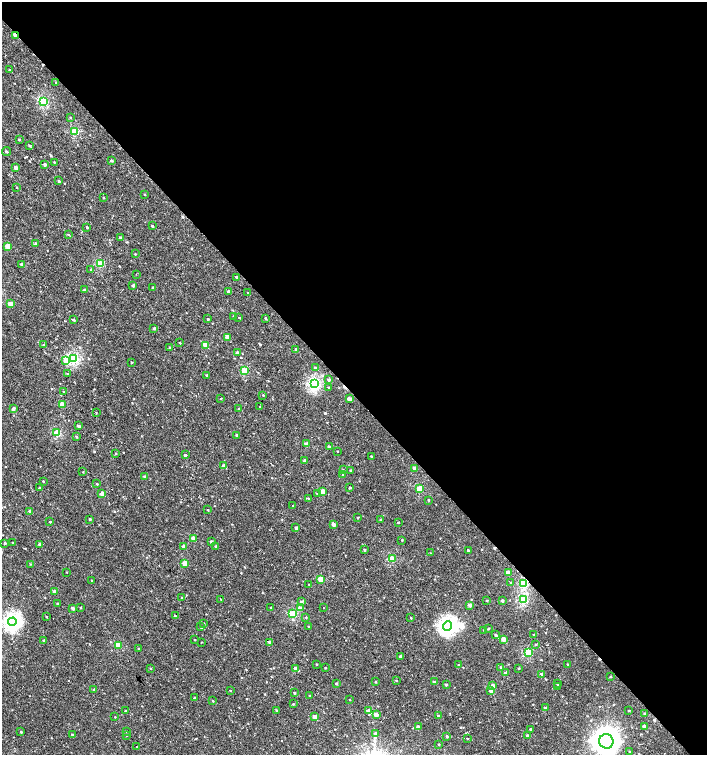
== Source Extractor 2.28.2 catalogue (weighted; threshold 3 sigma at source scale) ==
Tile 8 of 4 x 4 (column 4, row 2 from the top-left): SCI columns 4481-5890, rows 3011-4515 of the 6043 x 6058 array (HDU 1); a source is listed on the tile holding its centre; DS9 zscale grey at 2 x 2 block average (1 PNG px = mean of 2 x 2 image px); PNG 709 x 757 px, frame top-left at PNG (2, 2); each listed source drawn as its Kron ellipse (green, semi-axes under 4 px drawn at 4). Shown black and unused: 52% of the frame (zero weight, under 2 of 3 exposures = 2% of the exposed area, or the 3 px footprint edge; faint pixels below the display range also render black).
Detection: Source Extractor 2.28.2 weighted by HDU 2 'WHT'; one run over the whole footprint, this tile lists its part. Background -4.39e-05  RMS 0.0026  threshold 0.0116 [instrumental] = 3 sigma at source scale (4.5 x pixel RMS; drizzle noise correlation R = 1.50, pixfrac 1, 0.0396/0.0396 arcsec/px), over >= 5 px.
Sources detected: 225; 3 inside a brighter object's white glare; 4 cosmic-ray / hot-pixel residue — neither listed nor drawn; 1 inside a brighter listed object's ellipse — not listed separately; the other 217 listed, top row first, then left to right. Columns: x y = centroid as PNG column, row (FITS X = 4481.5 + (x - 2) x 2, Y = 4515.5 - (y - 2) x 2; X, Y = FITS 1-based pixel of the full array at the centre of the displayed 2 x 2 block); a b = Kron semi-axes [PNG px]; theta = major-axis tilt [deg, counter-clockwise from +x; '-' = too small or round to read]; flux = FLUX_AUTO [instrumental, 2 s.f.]
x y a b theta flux
15 35 3 2 - 6.2
9 70 2 2 - 0.32
56 82 2 2 - 0.42
43 102 3 3 - 28
70 117 2 2 - 0.33
75 131 3 3 - 17
19 139 2 2 - 0.45
29 146 3 3 - 0.63
6 151 4 2 - 0.49
112 161 3 2 - 0.87
54 162 2 2 - 0.27
45 165 2 2 - 1.2
16 168 3 2 - 2.5
59 181 2 2 - 0.61
16 187 2 2 - 0.34
144 194 2 2 - 0.38
103 198 2 2 - 0.34
152 226 2 2 - 0.62
87 227 2 2 - 0.47
68 235 2 2 - 0.32
120 237 2 2 - 0.5
35 244 3 2 - 1
8 246 2 2 - 7.1
135 254 2 2 - 0.28
22 264 2 2 - 2.2
100 264 3 3 - 15
91 270 3 2 - 0.48
136 274 2 2 - 0.39
236 277 2 2 - 0.73
133 285 2 2 - 1.3
152 287 3 2 - 0.37
84 290 2 2 - 0.45
228 291 2 2 - 0.79
248 293 2 2 - 0.23
10 304 2 2 - 6.5
234 316 3 2 - 0.93
239 318 2 2 - 0.3
266 318 3 2 - 0.46
208 319 2 2 - 0.6
74 320 3 2 - 0.62
154 328 3 2 - 0.67
227 337 3 3 - 3.4
180 343 2 2 - 2.1
43 345 2 2 - 0.27
205 345 3 2 - 6.4
170 347 3 2 - 0.55
296 350 3 2 - 1.9
237 353 2 2 - 1.8
74 358 3 3 - 42
66 360 3 3 - 4.6
131 362 2 2 - 0.33
315 367 3 2 - 0.57
244 371 3 3 - 15
68 374 3 3 - 0.71
207 375 2 2 - 1.1
329 380 2 2 - 0.93
314 384 3 3 - 56
329 387 2 2 - 0.27
64 392 3 3 - 0.61
263 395 2 2 - 0.33
221 399 2 2 - 0.25
349 399 2 2 - 2.6
62 404 3 2 - 6.8
260 407 2 2 - 0.49
14 408 3 3 - 0.95
239 409 3 2 - 0.37
96 413 3 2 - 0.26
78 426 2 2 - 1.4
57 433 3 3 - 17
237 435 2 2 - 0.81
76 436 2 2 - 0.44
306 444 2 2 - 3.2
329 446 3 2 - 0.56
338 451 2 2 - 0.32
116 453 2 2 - 0.27
185 455 2 2 - 0.9
371 456 2 2 - 0.39
305 461 2 2 - 2.1
224 466 3 2 - 1.9
415 468 2 2 - 3.4
343 470 2 2 - 0.36
351 471 2 2 - 0.76
83 472 2 2 - 0.23
343 475 2 2 - 0.64
145 477 2 2 - 1.2
43 481 2 2 - 0.31
97 484 3 2 - 0.4
40 488 2 2 - 1.1
350 488 2 2 - 0.71
420 488 3 3 - 13
322 491 3 2 - 7.7
102 494 2 2 - 4.7
317 494 2 2 - 0.33
308 498 3 2 - 0.32
428 500 2 2 - 0.35
293 506 2 2 - 0.22
208 510 2 2 - 0.35
30 511 2 2 - 2.4
358 517 2 2 - 0.37
90 519 3 2 - 0.51
380 520 3 2 - 0.3
50 522 2 2 - 0.39
398 522 2 2 - 0.31
333 524 3 2 - 2.6
296 528 2 2 - 1.5
193 539 3 2 - 3.5
402 540 2 2 - 0.34
211 542 3 2 - 1.5
5 543 2 2 - 0.7
12 543 2 2 - 0.3
40 544 3 2 - 1.4
184 546 2 2 - 2.1
216 546 3 2 - 0.49
365 550 2 2 - 0.74
468 551 2 2 - 1.3
431 553 2 2 - 0.23
392 559 3 3 - 13
185 563 3 2 - 6.9
30 564 2 2 - 0.26
67 572 2 2 - 0.23
508 573 3 2 - 6.3
320 579 3 2 - 7.5
92 580 2 2 - 0.25
511 582 3 2 - 0.31
309 584 2 2 - 0.26
524 584 3 3 - 28
54 592 2 2 - 2.7
181 598 2 2 - 0.26
221 599 3 2 - 0.36
523 599 3 3 - 30
487 600 2 2 - 0.32
502 601 2 2 - 1.3
301 602 3 3 - 0.98
57 604 2 2 - 0.67
470 605 3 2 - 1.6
271 607 2 2 - 0.29
323 607 2 2 - 0.38
73 608 2 2 - 1.9
80 608 2 2 - 0.48
300 608 4 3 - 0.78
293 614 3 3 - 20
175 615 2 2 - 0.28
46 617 2 2 - 0.3
306 617 2 2 - 0.25
411 618 2 2 - 0.32
12 622 4 4 - 100
204 623 2 2 - 0.3
308 626 2 2 - 0.39
448 626 4 4 - 110
201 627 2 2 - 0.44
488 629 2 2 - 0.48
484 630 3 2 - 0.51
495 635 3 2 - 0.87
533 635 2 2 - 0.27
504 639 3 2 - 4.2
44 640 3 2 - 0.55
194 640 2 2 - 0.27
202 642 2 2 - 0.25
270 642 2 2 - 1.3
118 645 3 2 - 9.3
535 645 3 2 - 0.31
138 649 2 2 - 0.24
528 652 3 3 - 15
401 656 3 2 - 1.2
316 664 2 2 - 0.43
459 665 2 2 - 0.53
568 665 2 2 - 1.1
501 667 2 2 - 0.37
150 668 2 2 - 0.35
295 668 3 2 - 2.7
325 668 2 2 - 0.4
519 668 2 2 - 0.39
506 673 2 2 - 2
542 674 2 2 - 1.6
611 677 2 2 - 0.41
396 680 2 2 - 0.36
375 682 2 2 - 0.37
434 682 2 2 - 2
336 684 2 2 - 0.63
557 684 2 2 - 2.6
446 685 2 2 - 1
492 686 3 2 - 4.6
558 686 2 2 - 0.53
94 689 2 2 - 0.87
230 690 2 2 - 0.25
491 691 3 3 - 2.5
294 693 3 3 - 0.53
309 696 2 2 - 0.28
194 698 2 2 - 0.4
350 700 2 2 - 0.21
212 701 3 2 - 0.41
293 704 3 2 - 0.33
546 708 3 3 - 0.84
276 710 3 2 - 0.46
125 711 2 2 - 0.63
368 711 4 3 - 3.3
629 711 2 2 - 0.33
645 714 3 2 - 0.97
376 715 3 2 - 3.3
438 716 2 2 - 1.3
115 717 2 2 - 1.3
315 717 3 2 - 4.9
419 727 3 2 - 1.9
644 727 3 2 - 3
531 729 2 2 - 0.67
126 731 2 2 - 0.55
21 732 2 2 - 0.44
375 733 3 3 - 0.75
72 734 2 2 - 0.36
127 735 2 2 - 0.28
447 736 2 2 - 0.87
528 736 3 2 - 1.5
467 738 3 2 - 0.26
606 741 7 7 - 520
439 744 2 2 - 0.49
137 747 2 2 - 0.2
630 751 2 2 - 0.4
Overlapping masked pixels (flux is a lower limit): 1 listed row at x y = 15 35
Isophote crosses this tile's border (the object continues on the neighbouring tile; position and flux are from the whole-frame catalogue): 1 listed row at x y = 606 741
Diffuse or blended objects may show on this block-average render without a row.